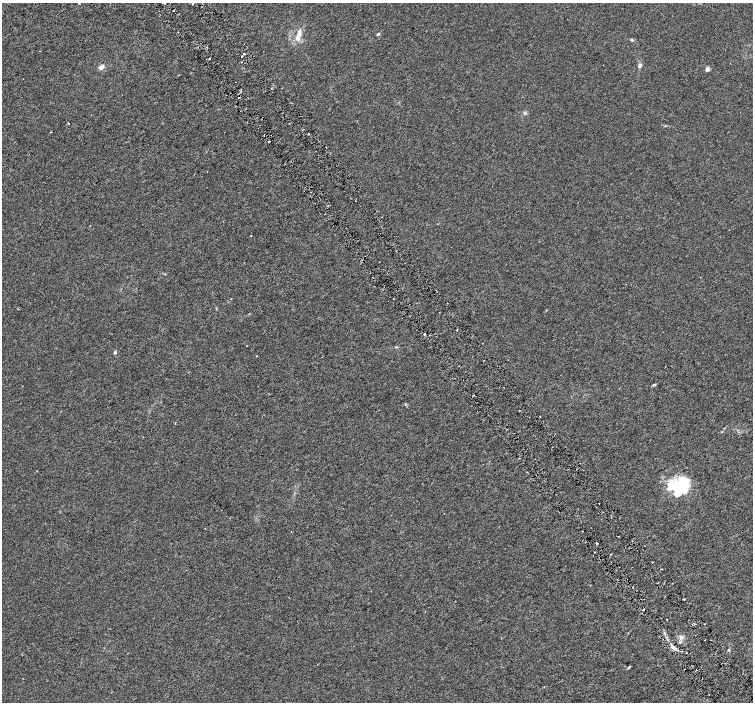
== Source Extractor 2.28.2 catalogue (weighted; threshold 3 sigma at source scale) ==
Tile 6 of 4 x 4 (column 2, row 2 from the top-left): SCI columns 1509-3010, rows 3003-4402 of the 6018 x 5941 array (HDU 1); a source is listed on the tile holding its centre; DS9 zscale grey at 2 x 2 block average (1 PNG px = mean of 2 x 2 image px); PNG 755 x 704 px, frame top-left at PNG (2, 3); no overlay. Shown black and unused: <1% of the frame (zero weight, under 3 of 6 exposures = <1% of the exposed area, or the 3 px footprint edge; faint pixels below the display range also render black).
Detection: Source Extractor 2.28.2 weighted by HDU 2 'WHT'; one run over the whole footprint, this tile lists its part. Background 9.61e-04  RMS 0.0016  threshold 0.00663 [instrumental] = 3 sigma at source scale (4.09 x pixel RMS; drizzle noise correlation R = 1.36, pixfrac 0.8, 0.0396/0.0396 arcsec/px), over >= 5 px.
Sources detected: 48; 1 inside a brighter object's white glare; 3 cosmic-ray / hot-pixel residue — not listed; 4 inside a brighter listed object's ellipse — not listed separately; the other 40 listed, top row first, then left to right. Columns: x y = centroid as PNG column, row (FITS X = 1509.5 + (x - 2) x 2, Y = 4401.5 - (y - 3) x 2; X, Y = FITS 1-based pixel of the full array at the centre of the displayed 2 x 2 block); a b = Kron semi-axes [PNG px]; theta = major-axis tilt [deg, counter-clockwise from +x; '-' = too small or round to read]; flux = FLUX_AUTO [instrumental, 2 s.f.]
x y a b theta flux
79 4 2 2 - 0.22
192 4 2 2 - 0.59
178 32 2 2 - 0.19
378 34 3 2 - 0.57
298 38 7 6 - 1.6
632 40 5 2 - 0.34
244 53 2 2 - 0.68
209 59 3 2 - 0.24
640 66 6 4 76 0.91
101 67 7 5 47 1.4
707 69 5 4 - 0.86
272 89 2 2 - 0.25
525 113 4 3 - 0.51
68 123 2 2 - 0.4
308 134 2 2 - 0.19
269 141 2 2 - 1.6
90 226 2 2 - 0.11
251 236 2 2 - 0.14
436 290 2 2 - 0.22
393 299 2 2 - 0.15
457 330 2 2 - 0.39
424 334 2 2 - 0.37
396 347 3 2 - 0.26
115 352 4 4 - 0.5
257 356 2 2 - 0.16
654 385 4 3 - 0.37
473 395 2 2 - 0.31
519 458 2 2 - 0.16
37 471 2 2 - 0.14
680 486 21 16 18 20
599 503 2 2 - 0.32
597 544 2 2 - 0.54
652 562 2 2 - 0.27
683 599 2 2 - 0.81
643 610 2 2 - 0.27
681 637 6 5 - 1.1
673 647 7 4 -43 1.4
728 650 3 2 - 0.26
629 667 4 3 - 0.4
696 670 2 2 - 0.14
Overlapping masked pixels (flux is a lower limit): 1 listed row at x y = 597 544
Diffuse or blended objects may show on this block-average render without a row.